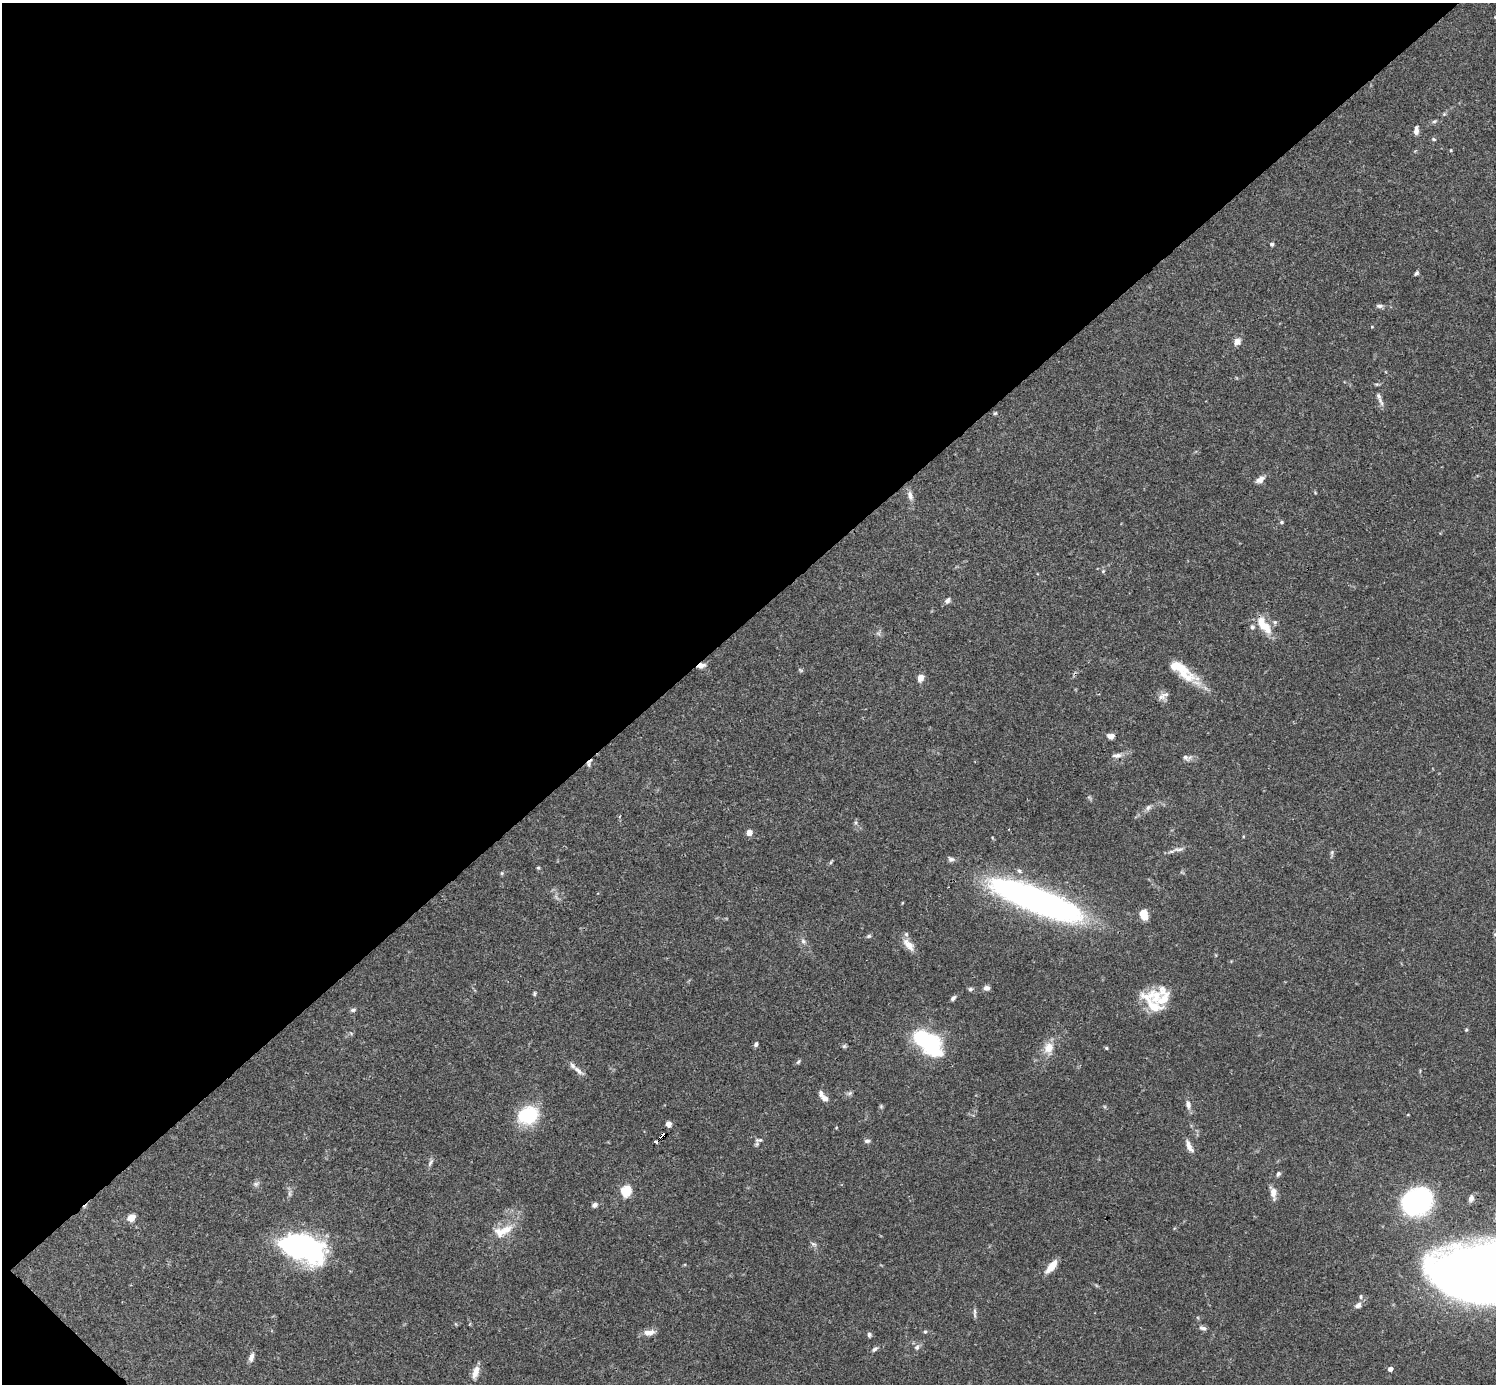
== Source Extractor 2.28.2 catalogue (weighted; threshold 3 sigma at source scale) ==
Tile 5 of 4 x 4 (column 1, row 2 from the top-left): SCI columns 1-1494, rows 2920-4301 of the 5982 x 5981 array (HDU 1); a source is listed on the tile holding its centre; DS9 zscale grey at full resolution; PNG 1498 x 1386 px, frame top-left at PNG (2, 3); no overlay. Shown black and unused: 45% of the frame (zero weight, under 3 of 4 exposures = <1% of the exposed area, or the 3 px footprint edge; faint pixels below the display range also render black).
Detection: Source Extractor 2.28.2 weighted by HDU 2 'WHT'; one run over the whole footprint, this tile lists its part. Background 0.0692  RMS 0.0032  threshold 0.0144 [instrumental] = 3 sigma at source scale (4.5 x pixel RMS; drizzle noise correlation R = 1.50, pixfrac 1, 0.05/0.05 arcsec/px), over >= 5 px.
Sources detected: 103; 1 inside a brighter object's white glare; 1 cosmic-ray / hot-pixel residue — not listed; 6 inside a brighter listed object's ellipse — not listed separately; the other 95 listed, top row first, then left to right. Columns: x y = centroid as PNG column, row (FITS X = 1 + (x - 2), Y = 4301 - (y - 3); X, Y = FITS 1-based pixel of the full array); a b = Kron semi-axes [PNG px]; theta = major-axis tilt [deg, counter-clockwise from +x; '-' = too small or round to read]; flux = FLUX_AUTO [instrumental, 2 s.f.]
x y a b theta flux
1495 17 4 3 - 0.23
1444 114 5 5 - 0.4
1434 121 6 4 28 0.54
1416 131 9 5 87 1.7
1434 139 6 5 - 0.52
1451 150 4 3 - 0.25
1272 244 5 4 - 0.6
1416 273 5 4 - 0.61
1379 306 9 5 0 0.83
1372 327 5 3 - 0.24
1237 341 8 8 - 2
1381 401 16 5 -64 1.4
995 413 4 4 - 0.42
1260 479 13 7 34 1.7
910 495 13 7 -75 1.8
1281 522 5 4 - 0.5
1103 571 6 4 45 0.39
947 600 8 6 60 1
1264 625 25 10 -52 7.1
1252 627 7 6 - 0.66
701 666 10 5 13 1.9
1179 668 42 13 -33 10
801 670 6 4 -35 0.45
921 678 6 5 - 3
1162 697 13 6 39 1.5
1111 736 8 6 -4 1.6
1117 755 14 6 5 1.5
1186 758 10 6 -48 0.99
589 763 10 5 71 0.98
1148 807 9 6 49 0.99
749 832 4 4 - 3.5
1178 849 20 5 8 1.6
1332 852 7 4 89 0.57
831 862 6 4 70 0.4
538 868 5 4 - 0.41
502 873 6 4 90 0.39
1036 900 99 23 -21 120
902 903 5 3 - 0.24
1144 914 11 8 -70 4.5
1495 934 5 4 - 0.39
869 936 7 5 16 0.57
803 941 7 6 - 0.92
908 945 19 9 -50 3.1
987 988 7 6 - 1.3
970 989 6 5 - 0.6
534 994 6 4 84 0.44
953 998 7 4 45 0.85
1161 999 31 25 -43 11
353 1010 8 5 8 0.7
1466 1030 4 4 - 0.34
351 1033 6 4 -19 0.4
926 1041 28 13 -40 47
756 1044 6 5 - 0.71
844 1046 6 5 - 0.49
1049 1048 16 12 87 4
1106 1048 5 4 - 0.38
798 1062 8 4 54 0.51
578 1070 19 6 -37 2
850 1093 8 5 32 0.69
824 1098 9 7 -36 1.5
1188 1105 12 7 -80 1.5
881 1106 5 5 - 0.43
528 1115 21 17 17 17
669 1124 6 6 - 1.3
836 1128 5 3 - 0.24
662 1136 6 3 34 1.9
759 1140 10 5 5 0.97
867 1141 8 5 7 0.75
1189 1146 17 6 -64 2.1
430 1162 13 4 63 0.94
1278 1174 6 5 - 0.69
256 1184 7 6 - 0.86
626 1191 6 5 - 23
1273 1193 16 7 -81 2.5
1471 1198 9 6 75 1.5
1417 1202 19 15 12 89
594 1205 7 6 - 1
131 1218 8 7 - 2.8
503 1231 30 13 21 6.3
813 1244 6 6 - 0.7
300 1246 49 28 -20 54
1051 1266 16 6 51 4.3
1481 1274 70 35 -4 820
1361 1297 7 4 83 0.53
1358 1305 9 7 34 1.3
975 1313 14 4 -88 0.82
1203 1328 11 6 -18 0.95
649 1332 15 7 9 2.3
925 1332 5 5 - 0.44
869 1335 6 5 - 0.68
917 1347 7 6 - 1
874 1349 9 5 34 0.79
251 1357 12 6 72 1.6
1390 1369 4 4 - 1.5
475 1372 18 7 72 2.7
Overlapping masked pixels (flux is a lower limit): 3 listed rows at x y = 701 666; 589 763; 662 1136
Isophote crosses this tile's border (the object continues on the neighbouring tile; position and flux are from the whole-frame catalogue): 3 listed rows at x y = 1495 17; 1495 934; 1481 1274